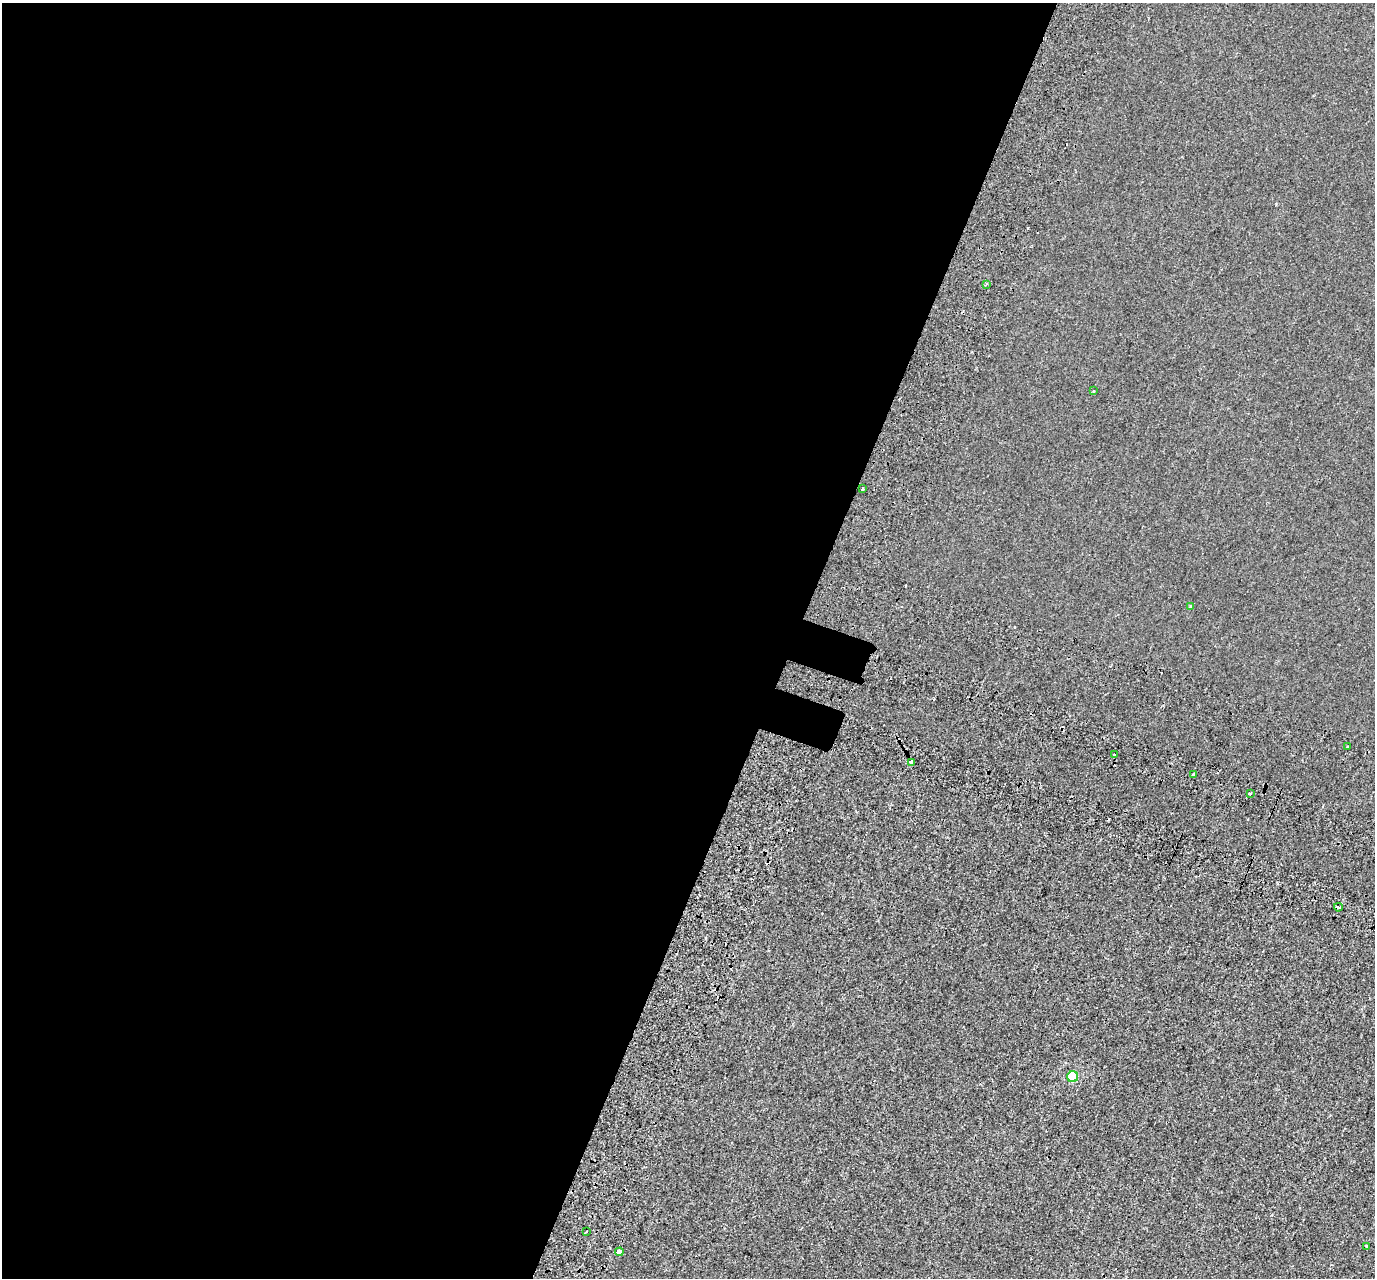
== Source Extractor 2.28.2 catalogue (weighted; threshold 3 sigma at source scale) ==
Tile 5 of 4 x 4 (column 1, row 2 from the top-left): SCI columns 104-1476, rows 2949-4224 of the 5689 x 5835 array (HDU 1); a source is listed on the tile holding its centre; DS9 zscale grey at full resolution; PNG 1377 x 1280 px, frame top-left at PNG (2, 3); each listed source drawn as its Kron ellipse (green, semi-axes under 4 px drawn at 4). Shown black and unused: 58% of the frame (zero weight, under 2 of 3 exposures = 7% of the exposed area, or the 3 px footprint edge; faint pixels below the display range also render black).
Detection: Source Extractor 2.28.2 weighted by HDU 2 'WHT'; one run over the whole footprint, this tile lists its part. Background -3.45e-04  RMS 0.0045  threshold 0.0203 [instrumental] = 3 sigma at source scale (4.5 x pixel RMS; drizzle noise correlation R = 1.50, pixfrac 1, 0.0396/0.0396 arcsec/px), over >= 5 px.
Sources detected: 16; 2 cosmic-ray / hot-pixel residue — neither listed nor drawn; the other 14 listed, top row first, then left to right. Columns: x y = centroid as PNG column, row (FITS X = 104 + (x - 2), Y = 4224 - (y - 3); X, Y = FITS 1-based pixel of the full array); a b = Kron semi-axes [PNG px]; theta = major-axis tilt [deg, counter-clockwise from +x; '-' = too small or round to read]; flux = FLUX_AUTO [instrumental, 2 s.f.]
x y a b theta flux
986 284 4 3 - 0.73
1093 391 3 3 - 1.3
862 488 3 3 - 2.5
1191 606 3 3 - 2.5
1348 747 3 3 - 2.6
1114 755 3 3 - 3.1
911 762 3 3 - 5.8
1193 775 3 3 - 2.6
1250 793 3 3 - 0.94
1338 907 4 3 - 6.3
1073 1077 5 5 - 19
586 1232 3 2 - 0.42
1366 1246 3 3 - 2.8
619 1252 4 3 - 29
Overlapping masked pixels (flux is a lower limit): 1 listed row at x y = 1338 907